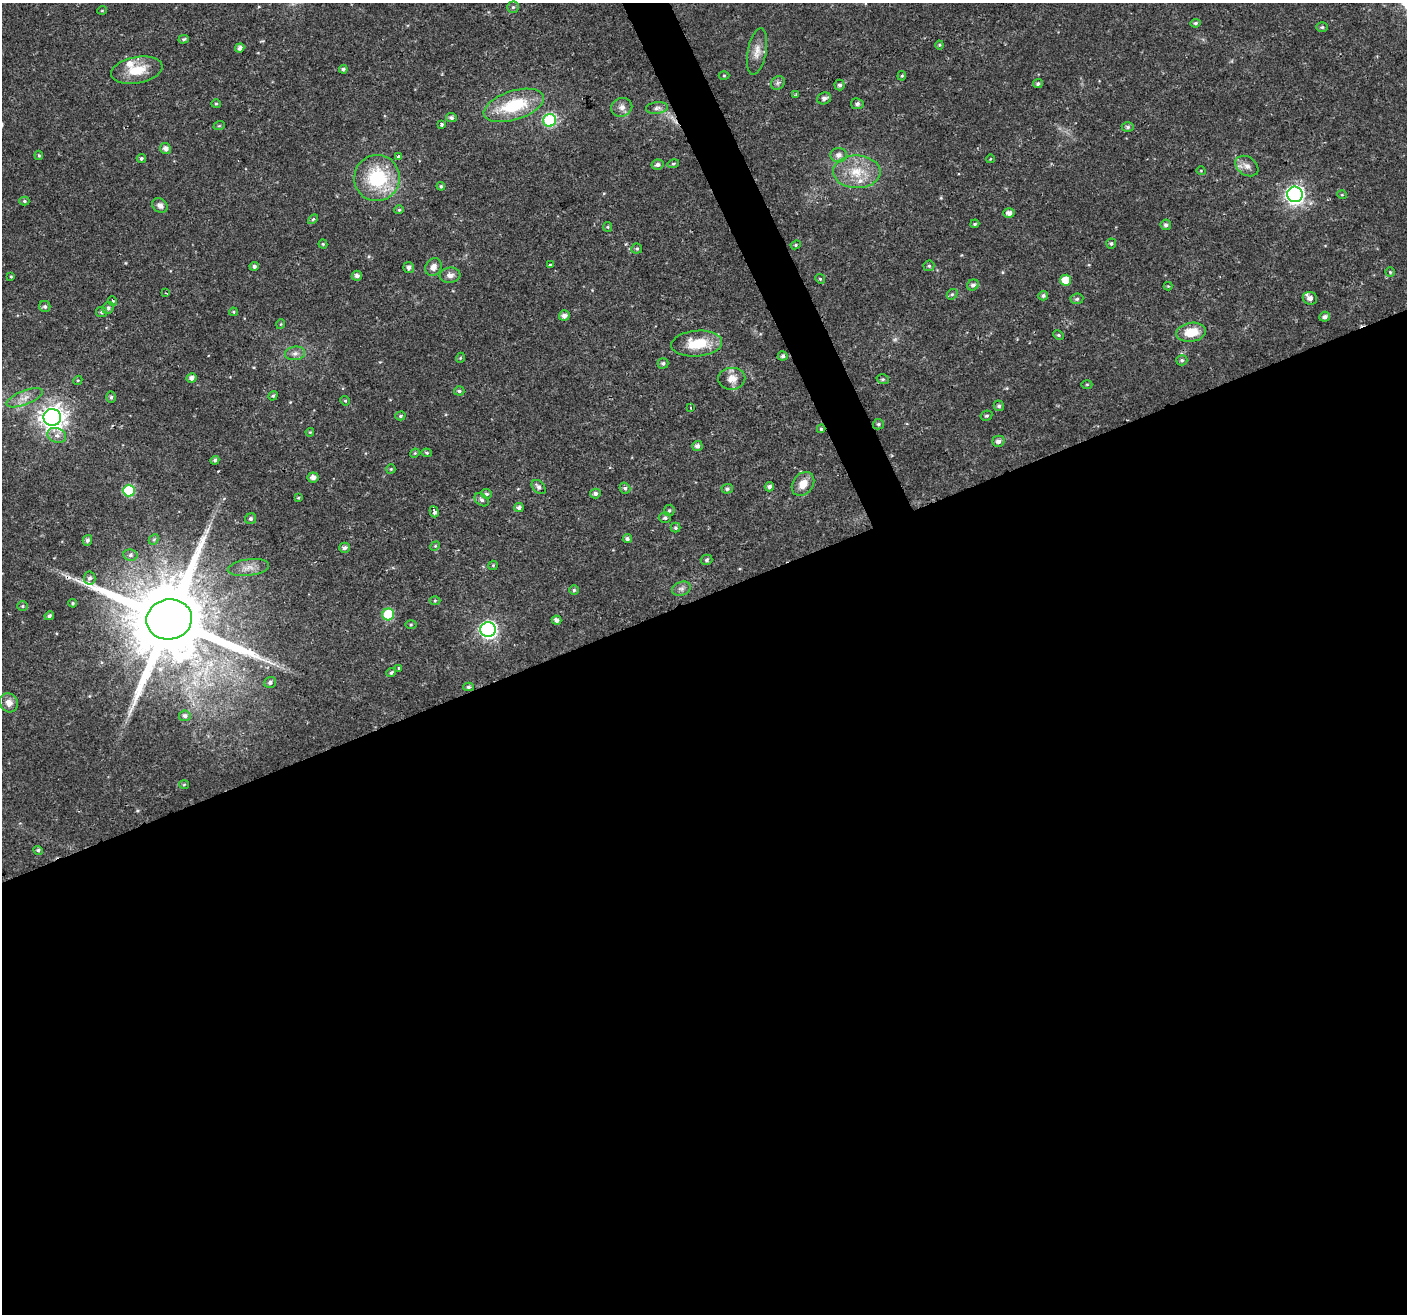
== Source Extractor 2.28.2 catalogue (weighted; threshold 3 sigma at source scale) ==
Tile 15 of 4 x 4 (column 3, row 4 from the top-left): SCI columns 2810-4214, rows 86-1397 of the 5621 x 5477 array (HDU 1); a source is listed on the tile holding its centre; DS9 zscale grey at full resolution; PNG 1409 x 1316 px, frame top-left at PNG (2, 3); each listed source drawn as its Kron ellipse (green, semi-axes under 4 px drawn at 4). Shown black and unused: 56% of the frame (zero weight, under 2 of 3 exposures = <1% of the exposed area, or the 3 px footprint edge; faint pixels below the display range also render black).
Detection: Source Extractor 2.28.2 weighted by HDU 2 'WHT'; one run over the whole footprint, this tile lists its part. Background 0.0197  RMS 0.0029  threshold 0.013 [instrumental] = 3 sigma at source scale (4.5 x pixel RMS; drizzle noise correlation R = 1.50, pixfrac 1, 0.0396/0.0396 arcsec/px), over >= 5 px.
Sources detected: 165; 1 too faint to see at this stretch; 3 cosmic-ray / hot-pixel residue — neither listed nor drawn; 2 inside a brighter listed object's ellipse — not listed separately; the other 159 listed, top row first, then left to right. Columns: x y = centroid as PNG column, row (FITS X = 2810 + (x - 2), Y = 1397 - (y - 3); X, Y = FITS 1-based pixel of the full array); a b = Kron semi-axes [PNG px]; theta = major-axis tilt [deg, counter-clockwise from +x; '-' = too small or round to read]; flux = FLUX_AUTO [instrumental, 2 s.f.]
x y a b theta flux
513 7 5 5 - 0.54
102 10 5 3 - 0.24
1195 23 5 4 - 0.58
1322 27 6 5 - 0.44
184 39 5 4 - 0.46
939 45 4 4 - 0.31
240 48 5 4 - 1.1
757 51 23 9 80 3
343 69 4 4 - 0.56
137 70 26 13 11 7.1
724 76 5 3 - 0.3
902 76 5 4 - 0.36
778 83 7 6 - 0.79
1038 84 5 4 - 0.57
840 85 5 5 - 0.72
796 94 3 2 - 0.41
824 98 7 6 - 1.1
216 104 5 4 - 0.39
857 104 6 5 - 0.79
514 105 31 14 18 15
622 107 10 9 - 1.6
657 108 11 6 6 1
451 118 5 4 - 0.79
550 120 6 6 - 28
441 124 3 3 - 4
219 126 6 3 19 0.29
1128 127 6 4 -2 0.64
165 148 5 5 - 1.2
39 155 5 4 - 0.36
839 155 8 7 - 1.5
399 157 4 3 - 2.1
141 158 4 4 - 0.55
990 159 4 3 - 0.19
673 164 6 4 16 0.41
658 165 6 5 - 1
1247 166 12 9 -35 2
1201 171 4 3 - 0.23
857 172 24 16 -1 7.9
377 178 23 23 - 18
441 186 4 4 - 0.5
1295 194 8 7 - 110
1342 195 5 3 - 0.25
24 201 5 4 - 0.39
160 205 8 6 -38 1.4
399 210 4 4 - 0.33
1009 213 5 4 - 1.5
313 219 6 3 45 0.4
975 224 5 3 - 0.35
1166 225 5 5 - 0.85
608 227 5 4 - 0.32
323 244 4 4 - 0.33
1111 244 5 5 - 0.46
796 245 5 4 - 0.4
637 249 5 5 - 0.52
550 265 3 3 - 0.75
254 266 4 4 - 0.73
929 266 5 5 - 0.52
409 267 5 5 - 1
433 267 9 7 57 1.7
1390 272 4 4 - 0.32
450 275 10 7 6 1.4
357 276 5 5 - 1
11 277 4 4 - 0.32
820 279 5 4 - 0.37
1066 280 5 5 - 6.3
973 285 6 5 - 0.88
1168 286 4 4 - 0.28
166 293 3 2 - 0.21
952 294 6 4 40 0.47
1043 296 5 4 - 0.62
1310 298 7 6 - 1.6
1077 299 6 5 - 0.55
113 301 5 4 - 0.46
45 306 5 5 - 0.61
108 308 6 5 - 0.78
102 312 6 5 - 0.58
233 312 4 4 - 0.3
564 316 5 5 - 1.4
1325 317 5 5 - 0.95
281 324 5 3 - 0.25
1191 332 15 9 8 6
1058 335 5 4 - 0.43
697 344 25 13 5 8.6
295 353 10 7 7 1.3
783 356 5 4 - 0.62
460 358 5 3 - 0.24
1182 360 5 5 - 0.51
663 363 5 5 - 0.68
191 378 5 4 - 1.3
732 379 13 11 3 2.8
883 379 6 4 -18 0.42
78 380 5 4 - 0.32
1087 384 5 3 - 0.32
459 391 5 4 - 0.53
273 396 5 4 - 0.43
111 397 5 5 - 0.58
25 398 19 7 21 2.5
345 401 5 4 - 0.32
999 406 5 5 - 0.62
690 408 3 3 - 0.35
400 416 5 4 - 0.49
986 416 6 5 - 0.52
52 417 8 8 - 270
878 424 5 5 - 0.53
821 429 4 4 - 0.44
310 432 4 3 - 0.27
57 435 9 7 -20 1.5
998 441 6 5 - 1.1
697 446 5 5 - 1.2
415 453 5 4 - 0.3
427 453 5 4 - 0.42
215 460 4 4 - 0.64
391 469 5 4 - 0.33
313 477 5 5 - 1.5
803 484 13 10 52 3.3
539 487 8 5 -46 1
769 487 5 4 - 0.82
625 488 6 5 - 0.72
727 489 5 5 - 0.64
129 491 6 6 - 19
486 494 5 4 - 0.65
595 494 5 5 - 0.86
298 498 4 3 - 0.3
482 500 8 5 -39 0.82
519 508 4 4 - 0.95
669 510 6 5 - 0.56
434 512 6 3 -73 2.3
665 518 6 5 - 0.71
251 519 5 5 - 0.62
675 528 5 5 - 0.49
154 539 6 4 45 0.47
627 539 4 4 - 0.61
87 540 5 4 - 0.79
435 546 5 4 - 0.35
344 548 5 5 - 1
130 555 7 5 -12 0.76
707 560 6 5 - 0.58
493 565 5 4 - 0.34
248 568 21 8 7 2.7
90 578 6 6 - 0.88
681 589 10 7 19 1.2
574 590 5 5 - 0.46
435 601 5 3 - 0.35
73 603 4 3 - 0.36
23 606 5 5 - 0.43
388 614 6 6 - 16
49 616 5 4 - 0.63
169 619 23 20 10 5500
557 620 5 4 - 1.2
411 624 5 4 - 0.36
488 630 7 7 - 87
399 668 3 3 - 0.75
391 673 5 4 - 0.55
270 682 6 5 - 0.78
468 687 5 4 - 0.54
9 703 10 8 -55 1.9
185 716 6 5 - 0.91
184 784 5 3 - 0.3
38 850 5 4 - 0.59
Overlapping masked pixels (flux is a lower limit): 1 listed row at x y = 169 619